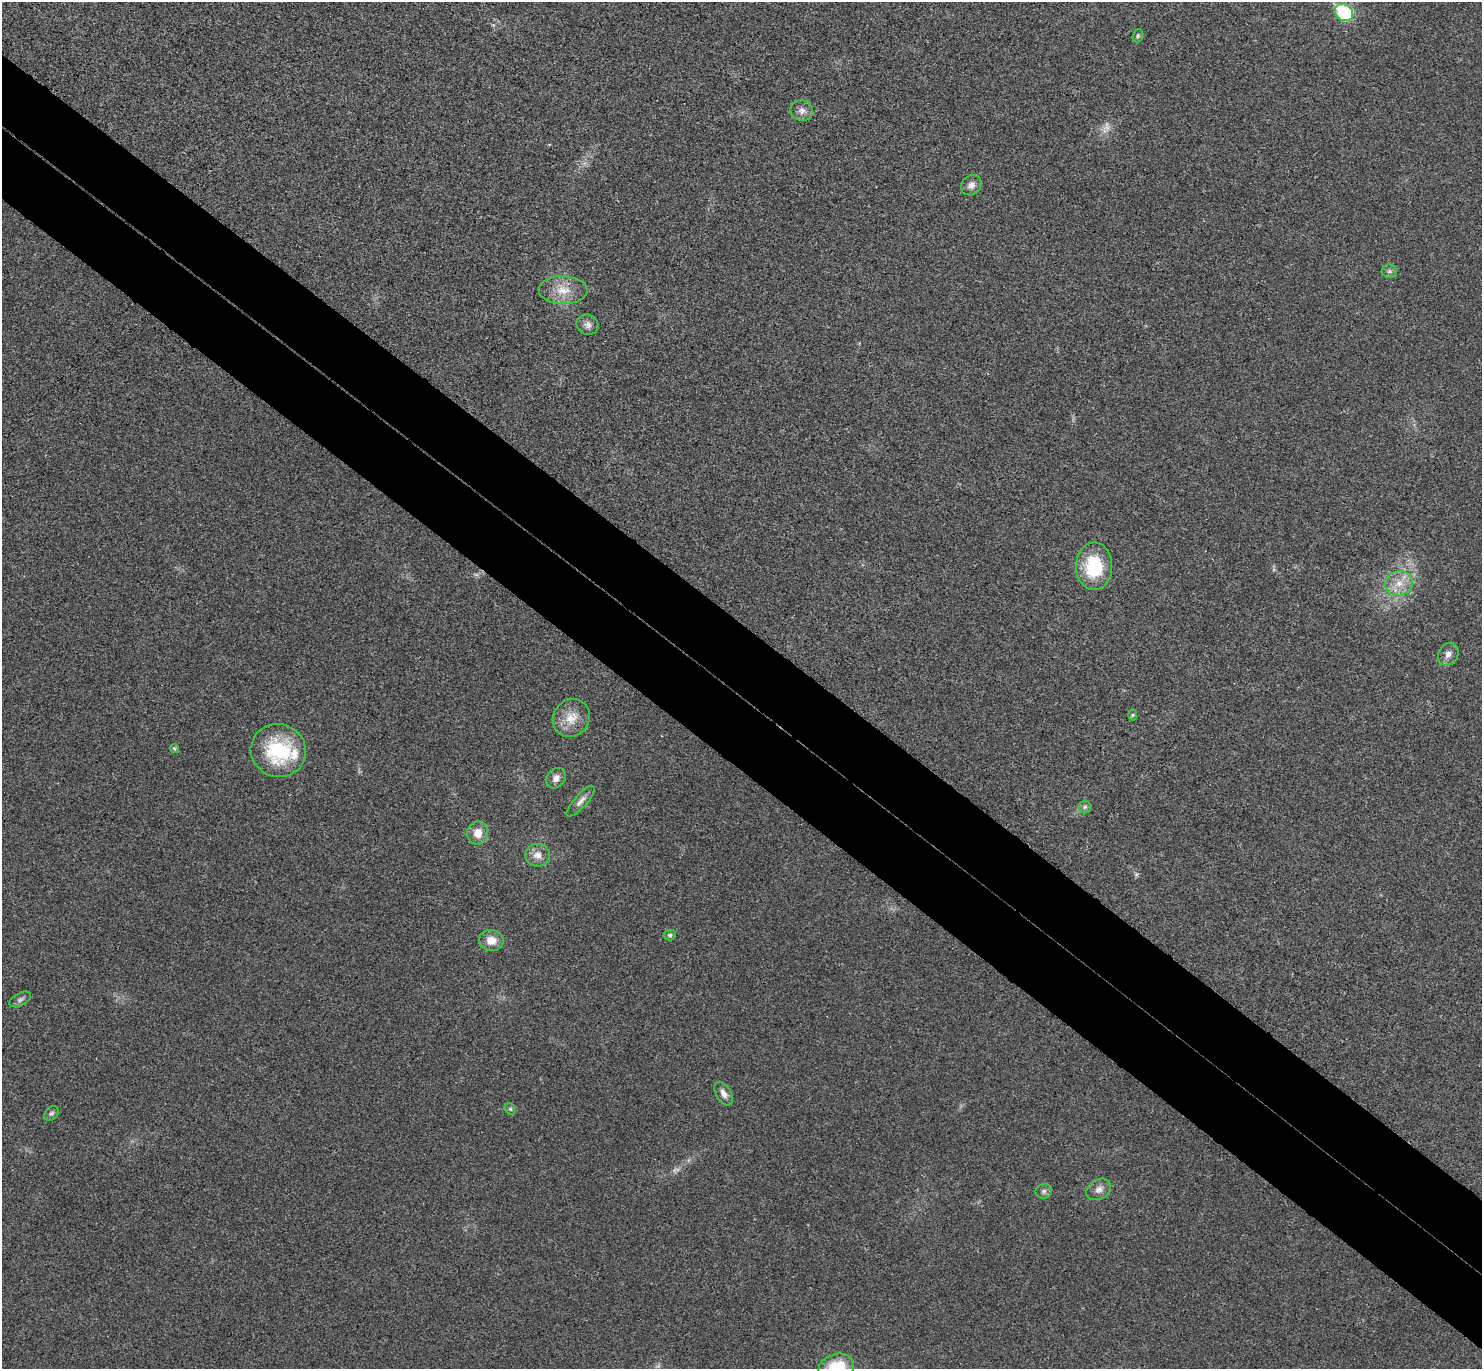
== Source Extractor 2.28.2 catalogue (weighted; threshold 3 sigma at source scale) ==
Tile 6 of 4 x 4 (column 2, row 2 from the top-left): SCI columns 1520-2999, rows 2936-4302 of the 6002 x 6011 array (HDU 1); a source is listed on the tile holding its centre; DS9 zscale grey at full resolution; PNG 1484 x 1371 px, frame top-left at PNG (2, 2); each listed source drawn as its Kron ellipse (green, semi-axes under 4 px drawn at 4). Shown black and unused: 11% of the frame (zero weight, under 3 of 4 exposures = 6% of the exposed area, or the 3 px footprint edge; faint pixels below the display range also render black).
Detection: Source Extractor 2.28.2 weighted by HDU 2 'WHT'; one run over the whole footprint, this tile lists its part. Background 0.0203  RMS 0.0058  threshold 0.026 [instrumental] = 3 sigma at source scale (4.5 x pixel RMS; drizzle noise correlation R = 1.50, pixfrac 1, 0.05/0.05 arcsec/px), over >= 5 px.
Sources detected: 32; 3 too faint to see at this stretch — neither listed nor drawn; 1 inside a brighter listed object's ellipse — not listed separately; the other 28 listed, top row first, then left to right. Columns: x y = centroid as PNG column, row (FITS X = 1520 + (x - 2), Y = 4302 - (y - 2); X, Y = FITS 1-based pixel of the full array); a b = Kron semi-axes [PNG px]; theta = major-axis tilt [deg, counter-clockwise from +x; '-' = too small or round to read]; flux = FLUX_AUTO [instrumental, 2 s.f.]
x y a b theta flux
1344 12 9 8 - 53
1138 36 7 5 69 0.85
802 110 11 10 - 3.4
971 185 11 9 41 3.2
1389 271 7 6 - 1.6
563 290 24 14 -2 11
588 325 11 10 - 3.2
1094 566 24 18 -90 33
1399 583 14 12 18 8.3
1448 654 12 9 59 3.4
1132 715 6 4 89 0.71
571 718 20 18 53 11
174 748 5 4 - 0.9
278 751 28 26 -17 44
556 778 11 9 50 3.6
581 801 20 6 48 3.5
1085 807 6 6 - 1.2
478 833 11 10 - 6.9
537 855 12 11 - 5.3
670 935 6 5 - 1.2
491 940 12 10 -7 6.9
20 999 12 6 28 1.8
724 1094 13 7 -59 3.7
510 1109 6 5 - 0.98
51 1113 8 6 43 1.4
1099 1189 13 9 32 3.8
1044 1191 8 7 - 1.7
836 1368 18 13 18 25
Isophote crosses this tile's border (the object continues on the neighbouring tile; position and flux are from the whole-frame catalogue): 1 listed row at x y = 836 1368